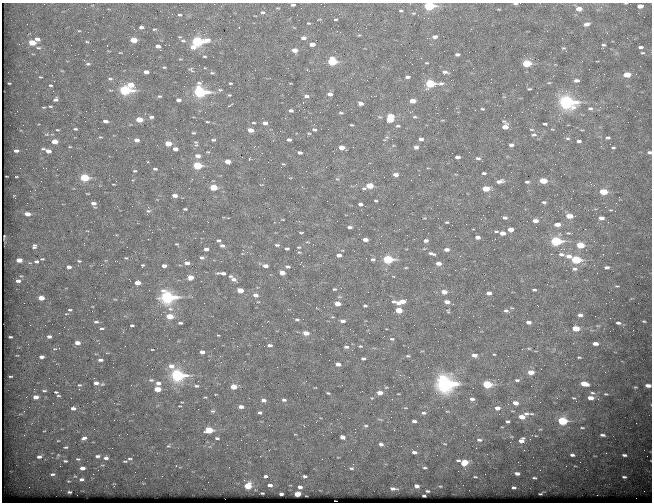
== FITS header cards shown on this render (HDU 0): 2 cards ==
NAXIS1  =                  650 / Width of table row in bytes
NAXIS2  =                  500 / Number of rows in table

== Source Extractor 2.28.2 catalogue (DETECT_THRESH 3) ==
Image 650 x 500 px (HDU 0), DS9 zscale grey, 1 PNG px = 1 image px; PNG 654 x 504 px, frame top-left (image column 1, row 500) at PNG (2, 3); no overlay
Background 625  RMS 3.3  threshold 9.9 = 3 sigma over >= 5 px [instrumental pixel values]
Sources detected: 452; all 452 listed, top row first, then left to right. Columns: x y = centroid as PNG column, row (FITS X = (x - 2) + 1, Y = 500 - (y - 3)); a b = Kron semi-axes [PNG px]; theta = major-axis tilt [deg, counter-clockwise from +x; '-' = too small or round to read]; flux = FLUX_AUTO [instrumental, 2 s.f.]
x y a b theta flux
540 3 2 2 - 390
625 3 5 3 - 190
44 4 2 2 - 110
515 4 5 3 - 350
293 5 5 4 - 440
429 6 6 4 1 21000
640 6 5 4 - 1500
278 8 6 4 -18 280
579 9 6 4 -2 1800
401 11 3 2 - 250
263 12 8 5 -5 690
413 13 3 2 - 230
172 14 2 2 - 550
180 15 7 4 -11 410
335 19 4 2 - 210
319 20 6 2 10 170
308 23 4 3 - 220
27 24 3 2 - 170
587 24 8 5 16 910
141 27 6 4 -2 740
154 29 6 4 3 320
471 29 3 2 - 210
79 31 5 3 - 200
547 31 2 2 - 160
435 37 5 3 - 850
303 38 6 4 1 880
37 39 6 4 -9 1200
134 40 5 4 - 4100
183 41 9 6 -7 730
87 42 5 3 - 270
197 42 8 4 5 29000
32 43 5 4 - 4300
312 44 5 3 - 1800
603 45 5 4 - 370
107 46 2 2 - 120
158 46 5 4 - 1000
193 47 8 5 -4 1800
641 47 6 4 3 560
38 48 7 5 -1 500
563 48 6 4 0 280
235 49 2 2 - 97
93 50 2 2 - 550
160 50 2 2 - 790
294 50 5 4 - 1800
120 53 4 3 - 170
642 53 6 4 -1 320
78 54 2 2 - 86
457 54 4 3 - 460
204 56 4 3 - 240
421 58 2 2 - 120
265 60 2 2 - 210
332 61 6 5 - 14000
582 61 2 2 - 160
426 63 4 2 - 180
526 63 6 4 0 8900
88 64 6 4 -7 410
164 67 5 4 - 250
205 68 4 3 - 160
191 69 8 6 -46 490
62 71 5 3 - 180
146 72 5 3 - 1300
445 72 8 4 -4 560
212 73 7 4 6 360
627 75 6 4 3 3700
186 76 2 2 - 210
553 76 3 2 - 180
40 77 5 3 - 190
407 77 5 3 - 490
110 79 7 4 0 430
451 80 2 2 - 880
54 81 2 2 - 130
577 81 6 3 -7 940
9 83 3 2 - 180
230 83 4 3 - 250
290 83 3 2 - 140
430 84 7 4 1 17000
50 85 4 3 - 290
131 85 7 5 -29 3400
516 85 2 2 - 300
529 89 4 2 - 240
125 90 6 4 -6 26000
220 90 7 5 9 400
200 92 7 6 - 39000
330 94 5 4 - 870
229 95 4 3 - 240
159 96 5 4 - 320
306 96 6 3 -4 570
55 100 5 4 - 730
178 100 5 4 - 790
412 101 5 4 - 2400
303 102 3 2 - 580
566 102 8 6 -9 60000
361 104 5 4 - 800
50 106 7 3 -1 320
590 108 7 5 -5 490
482 109 4 3 - 250
475 110 2 2 - 97
291 111 4 3 - 520
341 113 5 3 - 300
390 116 5 4 - 4600
151 117 6 4 -5 620
380 117 5 3 - 230
415 117 5 4 - 280
139 119 5 4 - 3900
390 120 5 3 - 4600
105 121 5 3 - 740
207 122 5 2 - 220
628 122 2 2 - 330
254 123 5 2 - 240
265 123 5 4 - 870
545 124 4 3 - 380
351 125 4 2 - 220
398 126 5 3 - 340
505 126 6 5 - 2200
98 128 2 2 - 130
75 129 4 3 - 310
532 129 7 3 -1 250
552 129 5 3 - 180
57 130 4 3 - 230
250 130 5 4 - 1800
314 130 4 3 - 400
193 133 5 3 - 270
309 133 5 3 - 200
534 135 7 4 10 470
100 137 5 3 - 200
387 137 6 5 - 360
128 138 2 2 - 110
568 138 7 5 -2 380
608 138 7 4 1 540
421 139 4 3 - 720
137 140 5 4 - 1300
213 140 6 4 8 350
289 140 4 3 - 610
55 141 5 4 - 2700
579 141 5 3 - 590
195 142 7 5 -34 430
168 143 5 4 - 3800
157 145 2 2 - 100
511 145 5 4 - 770
601 146 3 3 - 200
70 147 5 3 - 190
341 147 5 4 - 2200
353 147 3 2 - 290
416 147 4 4 - 780
613 147 4 3 - 290
43 149 5 3 - 320
175 149 5 3 - 1300
16 151 4 3 - 790
48 151 5 4 - 1500
208 152 4 3 - 210
559 152 2 2 - 480
649 152 5 4 - 450
300 153 5 3 - 660
198 156 6 4 -4 1300
457 157 5 3 - 1000
478 158 6 4 -11 560
249 159 3 2 - 3900
228 161 5 4 - 2500
147 162 3 2 - 250
283 164 4 2 - 170
197 166 5 4 - 14000
155 169 4 3 - 390
135 171 3 2 - 250
484 173 4 3 - 380
396 175 5 3 - 1100
16 177 3 2 - 170
84 178 6 4 -4 12000
337 179 5 4 - 240
411 180 2 2 - 93
500 181 9 4 11 1300
543 181 5 4 - 5000
527 182 6 3 -1 470
113 184 3 2 - 140
594 185 3 3 - 210
369 186 6 4 13 4800
213 187 5 4 - 6400
486 189 5 4 - 4700
603 192 6 4 -1 6500
87 194 4 2 - 180
175 196 5 3 - 1300
489 196 3 3 - 260
327 201 2 2 - 230
376 201 3 2 - 260
544 202 6 4 -15 450
93 203 6 4 -3 1200
361 204 7 3 -16 750
437 205 2 2 - 340
132 206 2 2 - 200
185 209 4 2 - 280
611 210 7 3 -1 250
148 211 6 4 -1 300
353 213 2 2 - 260
27 214 6 4 -5 1800
569 216 6 4 -4 2800
424 218 4 4 - 190
438 218 2 2 - 170
505 218 6 4 -2 570
601 218 5 4 - 1100
283 220 3 2 - 150
535 221 7 4 0 1300
447 222 5 3 - 240
557 224 6 4 -1 1600
452 225 3 2 - 170
350 227 5 3 - 580
510 229 5 4 - 1700
496 231 6 4 -1 360
301 232 5 2 - 250
503 233 5 4 - 1400
568 233 7 4 0 350
359 234 2 2 - 110
4 237 4 2 - 220
478 237 5 4 - 1000
195 238 2 2 - 320
365 240 5 3 - 1600
426 240 5 4 - 570
218 241 4 3 - 410
556 241 6 4 -1 25000
177 244 4 3 - 200
277 245 5 3 - 390
580 245 5 4 - 6400
603 245 2 2 - 1100
34 246 8 7 - 900
222 246 4 3 - 600
299 247 4 3 - 200
206 249 4 3 - 920
287 249 4 3 - 400
447 250 5 4 - 1100
299 252 5 4 - 230
432 253 11 4 -17 720
551 254 2 2 - 1300
561 254 10 5 -7 820
603 254 3 3 - 120
339 255 5 4 - 1100
569 256 8 6 -5 1300
126 258 5 4 - 300
202 258 5 4 - 510
366 258 2 2 - 100
42 259 7 4 8 410
373 259 6 5 - 460
388 259 6 4 -3 20000
19 260 5 4 - 2100
576 260 6 4 -4 14000
36 261 7 5 -1 660
79 261 6 4 -9 420
30 263 6 3 -17 310
187 263 5 3 - 1200
438 263 5 4 - 1400
101 265 2 2 - 800
143 265 4 3 - 290
594 265 4 4 - 260
164 266 5 3 - 1100
265 266 5 3 - 1100
69 267 6 4 -1 960
288 267 5 3 - 460
607 267 6 4 3 630
406 268 5 3 - 210
575 269 8 6 -3 800
566 270 2 2 - 97
222 273 9 3 -4 1000
282 273 5 4 - 2100
230 276 4 3 - 240
190 277 5 4 - 2400
234 279 6 5 - 930
18 281 6 4 -11 1000
201 281 2 2 - 98
137 283 5 4 - 2400
617 286 6 4 -15 290
334 289 4 3 - 290
240 290 5 4 - 3500
534 290 4 3 - 360
444 292 6 4 -5 1900
489 293 5 4 - 1200
255 295 5 4 - 950
167 297 8 6 -5 51000
41 298 5 4 - 3100
115 299 6 4 -3 250
400 302 14 5 5 3100
447 302 5 4 - 1400
578 302 2 2 - 86
24 303 2 2 - 120
337 304 5 4 - 2300
365 306 4 3 - 360
538 306 3 2 - 500
316 307 3 2 - 170
512 308 5 3 - 210
170 309 9 6 -10 1000
70 310 7 4 -2 470
399 310 5 4 - 4500
448 311 6 4 -72 290
506 311 7 5 -15 520
580 315 5 4 - 690
170 316 6 4 -3 4500
297 319 6 4 -5 390
343 321 6 4 -2 880
644 321 3 2 - 210
96 322 7 4 -1 600
529 322 5 4 - 920
180 323 4 3 - 460
618 323 6 3 -11 530
30 325 3 2 - 190
132 325 4 3 - 400
598 326 6 3 -18 190
479 327 2 2 - 110
102 328 6 4 2 410
576 328 5 4 - 5100
123 332 3 3 - 500
306 333 5 4 - 2100
218 335 4 3 - 180
10 337 4 2 - 300
49 337 6 4 0 770
332 339 2 2 - 420
392 339 6 4 -8 370
77 343 5 4 - 1900
595 344 5 3 - 1400
270 345 6 4 -1 760
125 346 2 2 - 150
360 346 6 4 -11 290
346 347 6 4 -4 620
408 347 2 2 - 110
529 348 5 3 - 230
55 349 7 4 16 340
152 349 3 2 - 170
202 352 4 3 - 1100
320 354 2 2 - 160
494 354 3 2 - 180
474 355 6 4 -5 1200
408 356 6 4 -7 320
41 357 5 3 - 1100
579 357 3 2 - 220
363 359 5 3 - 570
100 360 6 4 0 940
338 364 5 4 - 1200
171 366 8 6 -24 1400
152 369 2 2 - 190
531 372 5 4 - 2300
177 375 7 5 -5 44000
10 376 4 2 - 180
151 380 7 4 -5 480
517 380 6 4 -1 420
96 383 7 5 -7 1200
158 383 6 4 -2 920
444 384 9 7 -9 78000
487 384 6 4 -6 13000
584 384 6 4 -13 3600
79 385 9 6 -1 660
131 385 3 2 - 220
196 386 6 4 -4 460
648 386 5 3 - 1400
234 387 5 4 - 3500
158 389 5 4 - 3800
44 391 4 2 - 270
362 391 2 2 - 98
56 392 4 2 - 250
328 393 5 3 - 280
380 393 6 4 -1 1600
592 393 6 4 -5 340
216 394 3 2 - 140
398 394 4 2 - 160
606 394 3 3 - 210
58 395 3 3 - 490
36 397 5 3 - 1600
205 397 4 3 - 210
71 398 2 2 - 110
249 398 3 2 - 170
372 398 4 4 - 210
573 398 5 3 - 230
590 398 5 4 - 1600
472 399 5 4 - 670
263 400 6 4 -3 900
284 400 5 4 - 510
515 403 6 4 -9 1600
180 406 3 2 - 150
241 407 5 3 - 1300
73 408 5 4 - 1000
405 408 5 3 - 190
497 408 6 4 0 1200
213 411 6 5 - 380
260 413 4 3 - 470
423 413 6 4 -1 490
526 414 8 5 -6 620
532 414 7 3 2 310
522 417 5 4 - 2400
380 419 7 3 -14 250
414 421 4 3 - 670
508 421 4 3 - 410
562 421 6 4 -7 17000
636 423 2 2 - 150
366 426 6 4 1 350
582 428 5 2 - 220
94 429 2 2 - 120
355 429 2 2 - 110
209 430 6 4 0 6900
24 435 2 2 - 91
602 435 5 3 - 490
536 436 3 2 - 130
342 437 5 4 - 1500
84 438 5 4 - 690
217 438 5 3 - 380
479 440 8 4 -5 590
522 440 6 5 - 1400
58 441 4 3 - 150
510 442 2 2 - 310
381 444 5 4 - 610
445 444 6 3 -19 200
168 446 6 5 - 350
66 447 4 3 - 270
414 452 5 3 - 740
58 455 4 4 - 210
572 455 4 3 - 560
624 455 5 3 - 500
97 456 5 3 - 530
260 456 2 2 - 1400
647 456 2 2 - 90
39 457 5 4 - 760
106 458 5 4 - 730
78 459 6 3 -9 280
130 459 5 3 - 300
458 460 5 3 - 410
65 461 4 3 - 330
125 461 5 2 - 230
465 462 6 5 - 4200
176 466 3 3 - 270
82 468 5 3 - 1500
351 468 6 4 -9 360
425 468 4 3 - 310
135 472 2 2 - 120
517 473 5 3 - 900
52 474 5 3 - 420
93 474 2 2 - 260
265 476 4 3 - 530
305 476 4 3 - 500
475 477 6 4 -7 300
624 477 4 3 - 380
534 478 4 3 - 280
81 479 4 3 - 500
270 485 4 3 - 990
248 486 5 4 - 6000
417 486 5 3 - 1100
440 486 4 3 - 190
300 487 4 3 - 760
514 488 4 3 - 530
393 489 6 3 -3 770
469 490 2 2 - 94
428 491 4 3 - 320
69 492 4 3 - 330
262 493 3 2 - 190
540 493 4 2 - 240
281 494 4 3 - 640
297 494 5 4 - 3300
597 495 2 2 - 1900
424 496 4 2 - 270
335 501 2 2 - 190
At the frame edge (FLAGS 8, measured only in part): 8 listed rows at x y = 540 3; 625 3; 44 4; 515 4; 293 5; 429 6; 649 152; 648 386